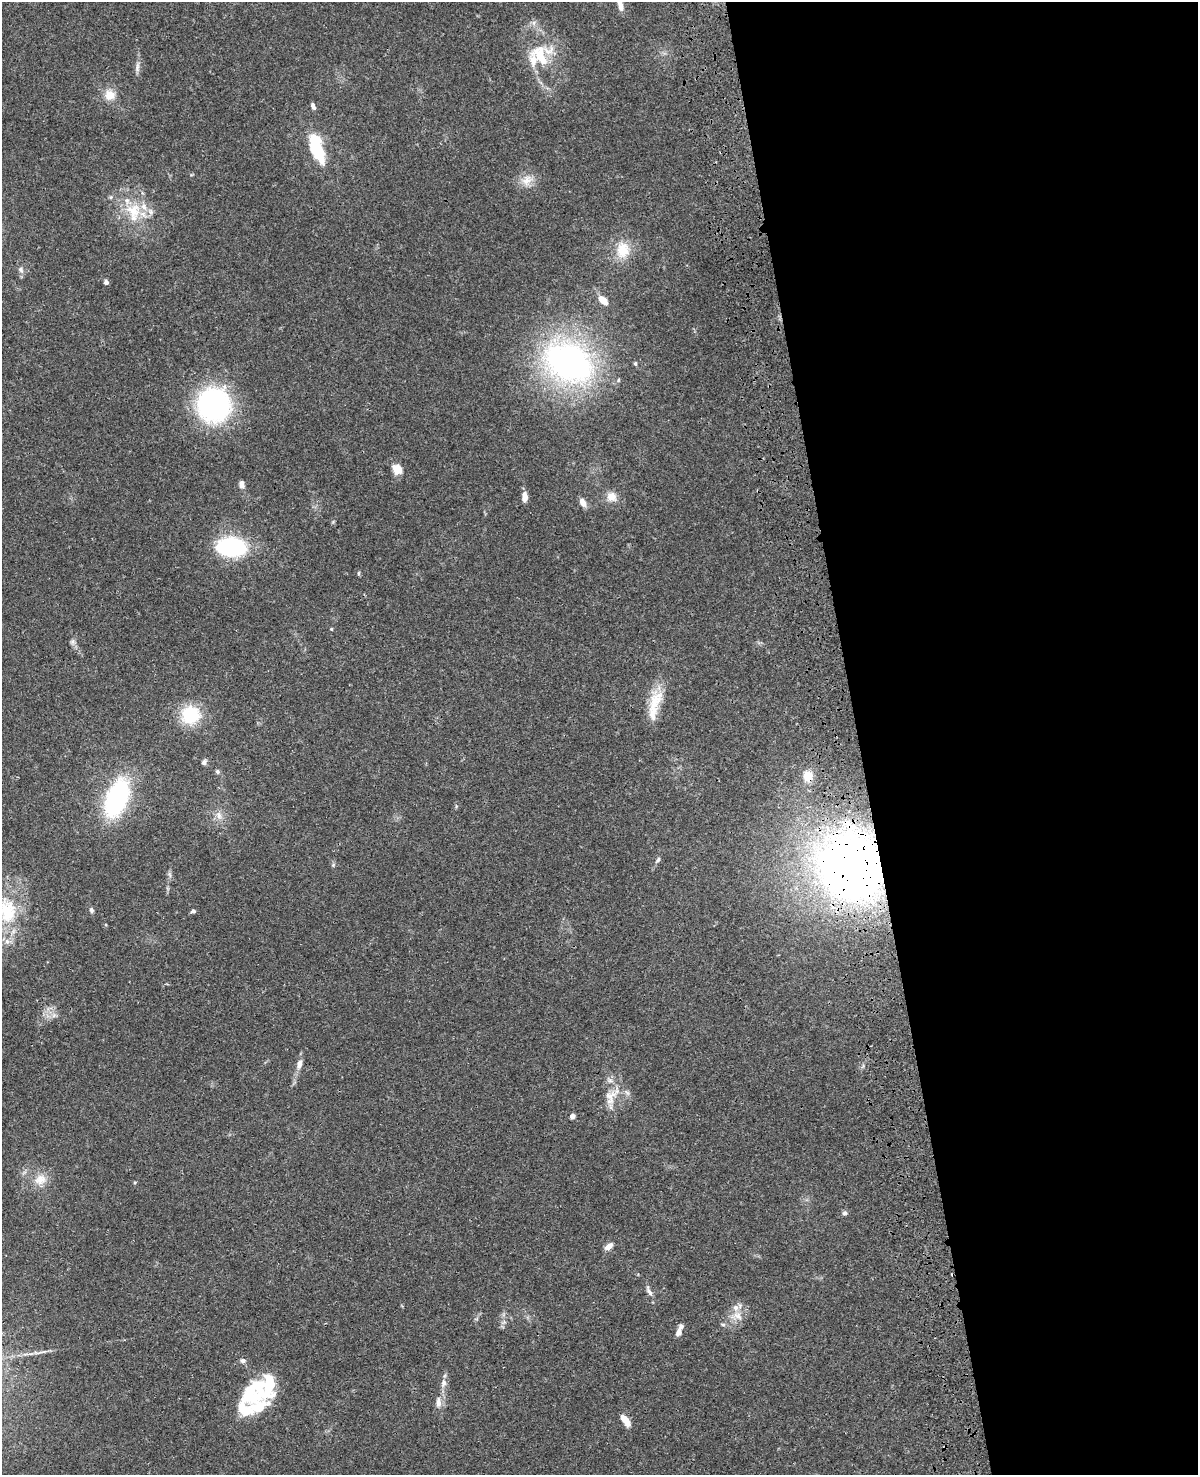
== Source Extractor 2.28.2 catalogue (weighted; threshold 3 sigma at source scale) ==
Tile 8 of 4 x 3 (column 4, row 2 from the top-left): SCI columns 3708-4903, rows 1750-3222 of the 5020 x 4865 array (HDU 1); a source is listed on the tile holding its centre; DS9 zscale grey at full resolution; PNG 1200 x 1477 px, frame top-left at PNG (2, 2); no overlay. Shown black and unused: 28% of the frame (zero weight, under 3 of 4 exposures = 6% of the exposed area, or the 3 px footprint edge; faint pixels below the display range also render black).
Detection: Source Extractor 2.28.2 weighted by HDU 2 'WHT'; one run over the whole footprint, this tile lists its part. Background 0.0273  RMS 0.0023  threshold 0.0104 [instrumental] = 3 sigma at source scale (4.5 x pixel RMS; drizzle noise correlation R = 1.50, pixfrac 1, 0.05/0.05 arcsec/px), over >= 5 px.
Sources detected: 67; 2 inside a brighter object's white glare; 1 cosmic-ray / hot-pixel residue — not listed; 10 inside a brighter listed object's ellipse — not listed separately; the other 54 listed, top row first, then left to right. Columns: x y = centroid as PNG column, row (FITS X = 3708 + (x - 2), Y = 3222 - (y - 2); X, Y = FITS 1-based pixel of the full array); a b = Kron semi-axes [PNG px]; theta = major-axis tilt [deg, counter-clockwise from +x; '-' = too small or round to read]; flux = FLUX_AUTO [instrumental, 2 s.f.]
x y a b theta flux
620 6 14 6 -74 1.4
534 23 7 4 -72 0.56
540 56 29 26 -78 10
137 67 14 5 83 1
110 95 15 14 - 2.9
313 106 9 4 -68 0.67
318 150 20 14 -83 8.1
527 180 17 12 45 2.7
133 211 24 22 -40 8.1
623 250 22 18 85 5.5
21 270 8 7 - 0.74
106 282 5 4 - 0.89
603 300 11 6 -42 2.8
568 362 44 32 -26 78
635 364 5 4 - 0.37
214 405 30 29 - 46
397 469 11 10 - 2.5
242 484 9 6 -74 1.1
525 497 10 6 89 1.7
611 497 13 13 - 2.3
583 502 10 6 -61 1.6
231 547 31 20 -5 21
358 573 6 4 88 0.28
331 629 4 4 - 0.21
73 642 7 6 - 0.59
655 703 36 15 71 6.1
190 715 15 15 - 13
204 762 7 5 54 0.69
217 771 6 5 - 0.48
808 776 14 12 -90 2.7
117 798 38 20 69 29
219 815 13 7 -73 1.4
658 860 8 4 54 0.46
852 867 53 52 - 180
170 875 9 3 -71 0.46
92 910 7 5 -86 0.5
7 911 37 26 -80 13
193 911 4 4 - 0.66
299 1064 12 7 75 1.4
610 1097 25 15 73 4.4
573 1116 5 5 - 0.94
40 1179 17 14 33 3.3
845 1213 6 6 - 0.54
608 1246 10 6 39 1.6
649 1291 17 6 -60 1
738 1315 14 11 -37 2.3
723 1324 6 4 -1 0.37
679 1332 9 6 72 1.3
243 1361 7 6 - 0.69
443 1383 11 7 75 1.2
268 1386 40 15 83 8.8
438 1402 14 7 -88 1.6
248 1411 20 16 26 5
625 1420 14 6 -55 2.5
Overlapping masked pixels (flux is a lower limit): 2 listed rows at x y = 808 776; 852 867
Isophote crosses this tile's border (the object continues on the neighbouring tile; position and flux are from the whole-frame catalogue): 2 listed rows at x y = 620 6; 7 911